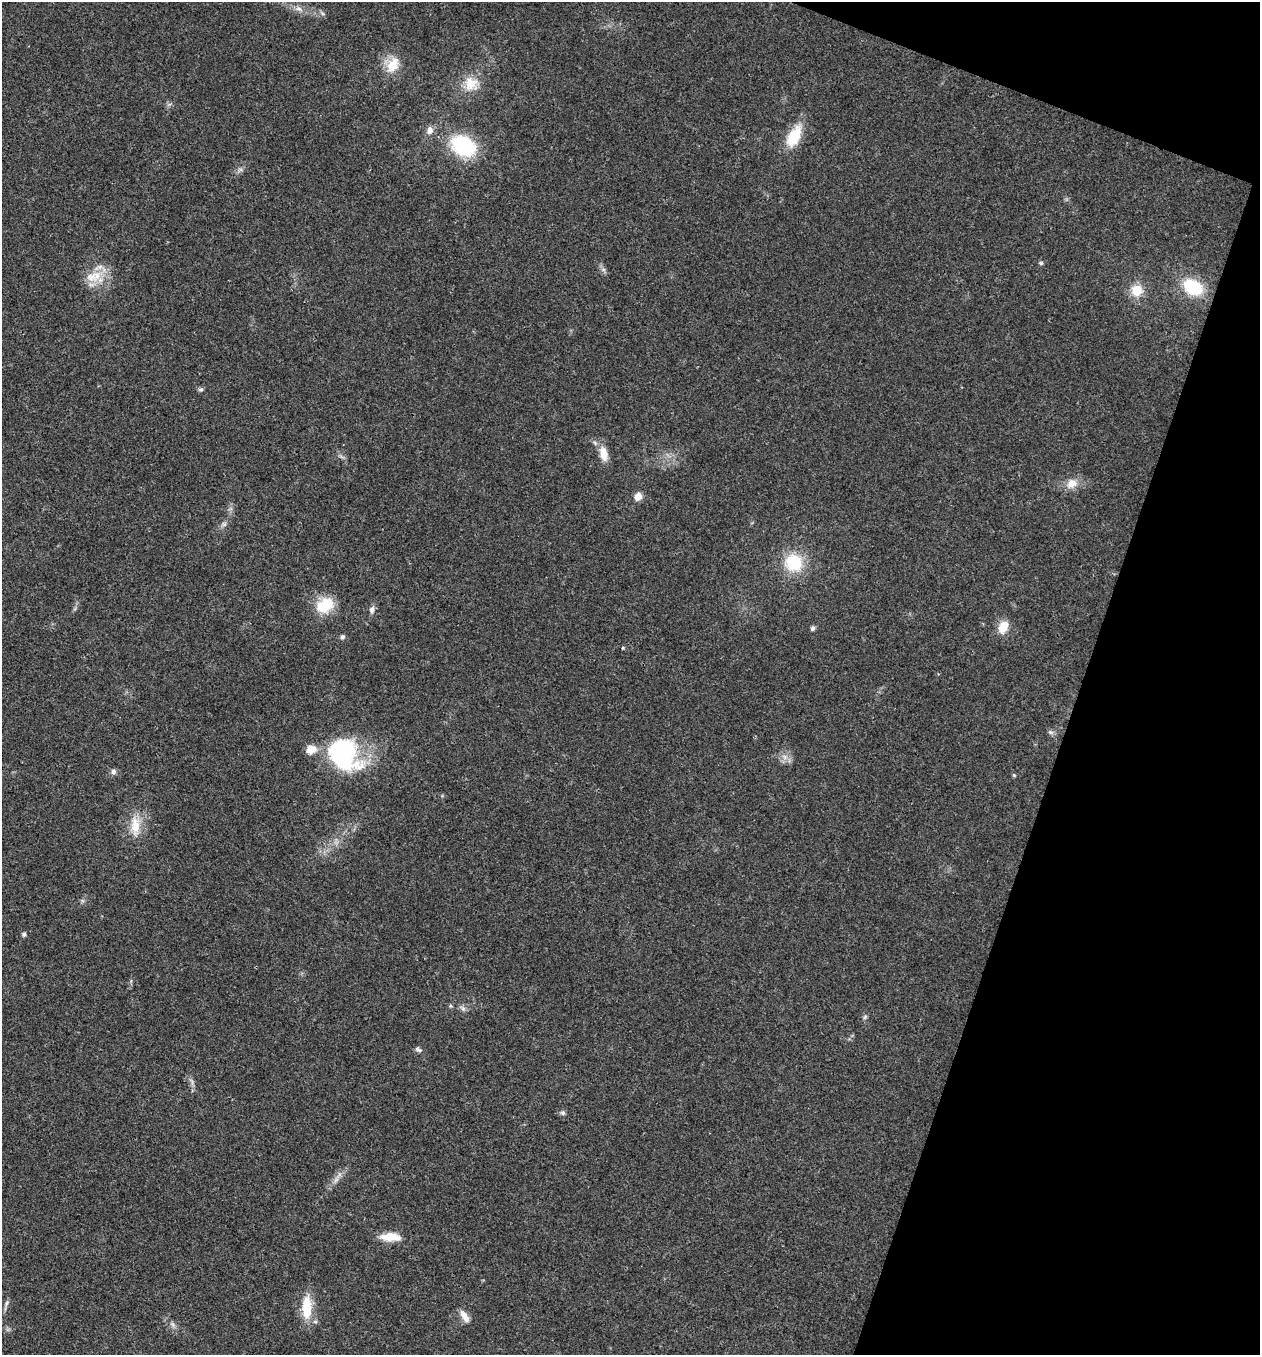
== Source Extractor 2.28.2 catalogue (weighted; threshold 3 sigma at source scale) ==
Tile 8 of 4 x 4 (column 4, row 2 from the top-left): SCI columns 4038-5295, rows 2707-4059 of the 5430 x 5417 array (HDU 1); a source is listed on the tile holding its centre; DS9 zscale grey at full resolution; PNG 1262 x 1357 px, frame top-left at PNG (2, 2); no overlay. Shown black and unused: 17% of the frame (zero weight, under 3 of 4 exposures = <1% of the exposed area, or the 3 px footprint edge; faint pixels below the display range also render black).
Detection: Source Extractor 2.28.2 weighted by HDU 2 'WHT'; one run over the whole footprint, this tile lists its part. Background 0.0221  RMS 0.0041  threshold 0.0182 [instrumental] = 3 sigma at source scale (4.5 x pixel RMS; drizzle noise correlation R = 1.50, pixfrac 1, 0.05/0.05 arcsec/px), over >= 5 px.
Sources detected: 39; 1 too faint to see at this stretch — not listed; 1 inside a brighter listed object's ellipse — not listed separately; the other 37 listed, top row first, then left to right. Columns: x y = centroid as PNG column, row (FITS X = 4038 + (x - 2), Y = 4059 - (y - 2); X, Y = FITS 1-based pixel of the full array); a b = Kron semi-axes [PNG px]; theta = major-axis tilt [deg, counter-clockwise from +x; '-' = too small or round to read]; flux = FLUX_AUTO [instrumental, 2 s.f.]
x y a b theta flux
299 9 10 6 -28 1.8
393 65 21 14 58 7.8
471 84 19 17 -63 7.9
430 130 11 8 78 2.2
794 136 30 14 61 12
463 146 22 16 -30 34
1041 263 6 5 - 0.64
91 276 19 15 0 7.9
1193 287 22 15 -27 17
1137 290 11 11 - 7.8
201 389 6 4 1 0.69
603 453 21 10 -78 5
1072 484 15 13 24 4.8
638 497 8 7 - 3.6
224 524 7 6 - 1.1
793 562 19 18 - 17
325 605 23 17 32 12
372 610 9 7 68 1.6
1003 627 16 11 65 5.9
812 628 6 5 - 1
342 637 6 6 - 0.9
1050 732 6 5 - 0.89
343 754 42 31 -50 48
785 757 7 6 - 1.7
113 771 7 7 - 1.3
1014 775 5 4 - 0.51
135 826 27 12 89 7.9
24 934 5 5 - 1
463 1008 8 6 -54 1.2
865 1017 7 4 54 0.69
419 1050 10 5 -29 1
563 1113 6 6 - 0.89
336 1180 9 4 37 1.3
390 1237 26 9 -3 6.8
6 1303 9 4 81 0.95
307 1308 30 12 88 12
464 1316 16 7 -57 3.5
Unlisted compact peaks at least as high as the median listed source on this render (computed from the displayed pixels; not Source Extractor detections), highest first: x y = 623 648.